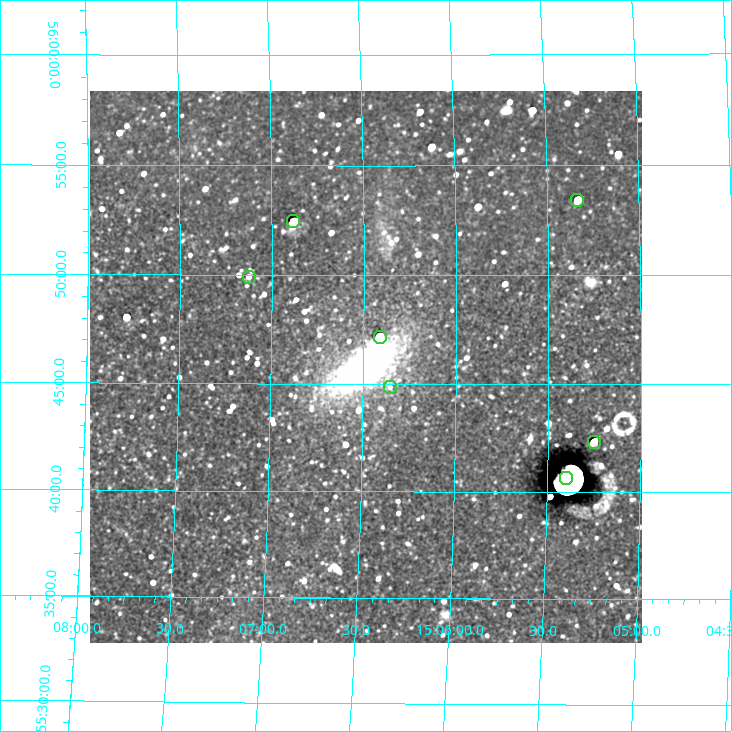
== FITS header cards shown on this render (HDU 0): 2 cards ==
NAXIS1  =                  552 / Number of positions along axis 1
NAXIS2  =                  552 / Number of positions along axis 2

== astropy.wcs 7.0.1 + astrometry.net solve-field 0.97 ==
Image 552 x 552 px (HDU 0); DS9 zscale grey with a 90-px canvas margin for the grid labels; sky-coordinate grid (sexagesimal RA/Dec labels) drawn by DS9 from the SOLVED WCS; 7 Tycho-2 reference stars matched to detected sources circled (green)
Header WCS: RA---TAN/DEC--TAN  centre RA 15:06:29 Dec +55:46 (226.62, +55.76 deg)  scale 2.75 arcsec/px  FOV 25.3' x 25.3'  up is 0 deg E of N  parity normal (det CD < 0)
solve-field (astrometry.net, Tycho-2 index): VERIFIED the header's WCS against the Tycho-2 star catalogue (7 matches, 0 conflicts) and refined it, rather than solving blind
Solved WCS: RA---TAN-SIP/DEC--TAN-SIP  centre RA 15:06:29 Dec +55:46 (226.62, +55.76 deg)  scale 2.74 x 2.77 arcsec/px (non-square pixels)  FOV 25.2' x 25.5'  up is +1 deg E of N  parity normal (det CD < 0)
The solver's refit moves the header's centre by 1.1 arcsec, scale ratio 0.9958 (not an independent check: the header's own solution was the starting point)
Tycho-2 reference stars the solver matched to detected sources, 7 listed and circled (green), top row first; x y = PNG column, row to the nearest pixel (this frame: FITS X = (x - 90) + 1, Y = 552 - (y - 91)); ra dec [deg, ICRS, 3 dp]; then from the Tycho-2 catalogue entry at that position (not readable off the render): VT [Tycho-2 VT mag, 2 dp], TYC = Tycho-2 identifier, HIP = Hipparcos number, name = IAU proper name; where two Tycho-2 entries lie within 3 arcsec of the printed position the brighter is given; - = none
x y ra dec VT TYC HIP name
577 200 226.334 +55.891 9.32 3864-351-1 - -
293 221 226.721 +55.874 10.01 3871-243-1 - -
249 277 226.781 +55.832 12.29 3871-216-1 - -
380 337 226.603 +55.786 11.31 3864-261-1 - -
390 387 226.589 +55.748 12.32 3864-230-1 - -
594 442 226.313 +55.706 11.36 3864-187-1 - -
566 478 226.349 +55.677 7.75 3864-139-1 73837 -